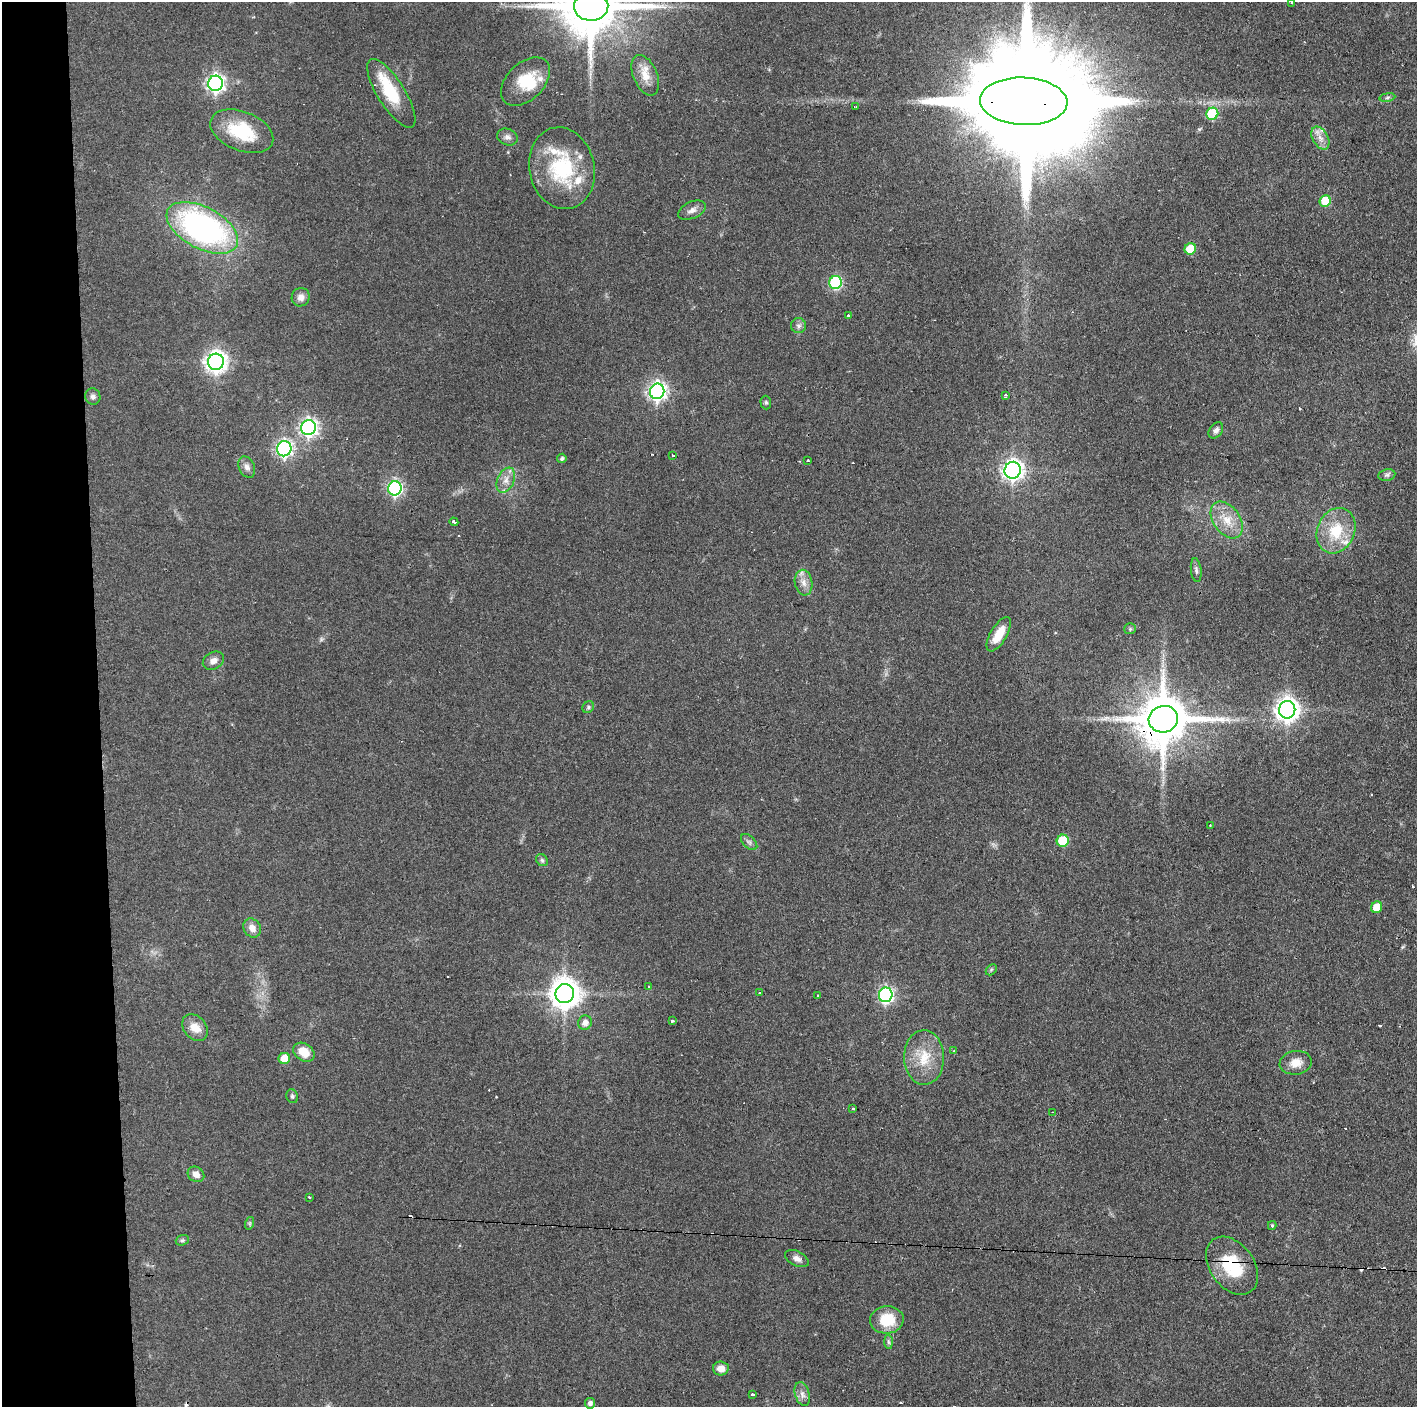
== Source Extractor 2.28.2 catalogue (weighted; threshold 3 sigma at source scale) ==
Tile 4 of 3 x 3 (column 1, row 2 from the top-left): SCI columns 3-1417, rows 1407-2811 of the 4251 x 4217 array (HDU 1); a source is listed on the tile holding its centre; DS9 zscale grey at full resolution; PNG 1419 x 1409 px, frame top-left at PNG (2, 2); each listed source drawn as its Kron ellipse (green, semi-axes under 4 px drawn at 4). Shown black and unused: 7% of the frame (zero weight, under 2 of 3 exposures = <1% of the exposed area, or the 3 px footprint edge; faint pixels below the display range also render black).
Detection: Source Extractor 2.28.2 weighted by HDU 2 'WHT'; one run over the whole footprint, this tile lists its part. Background 0.0909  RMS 0.0064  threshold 0.0287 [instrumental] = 3 sigma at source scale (4.5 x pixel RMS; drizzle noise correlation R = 1.50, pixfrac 1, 0.05/0.05 arcsec/px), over >= 5 px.
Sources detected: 103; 9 cosmic-ray / hot-pixel residue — neither listed nor drawn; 9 inside a brighter listed object's ellipse — not listed separately; the other 85 listed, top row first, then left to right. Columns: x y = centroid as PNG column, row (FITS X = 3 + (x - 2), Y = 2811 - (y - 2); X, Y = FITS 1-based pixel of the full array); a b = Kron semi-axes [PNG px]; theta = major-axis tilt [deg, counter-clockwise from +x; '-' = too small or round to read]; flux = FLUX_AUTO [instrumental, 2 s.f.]
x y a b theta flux
1292 3 3 2 - 0.74
591 6 17 14 2 4900
645 75 21 12 -67 9.5
525 81 29 18 45 21
215 83 7 7 - 230
391 93 39 13 -58 26
1387 97 8 4 9 1.2
1024 101 44 23 -2 37000
856 107 3 2 - 0.88
1212 114 6 6 - 47
242 131 33 19 -22 32
507 137 10 8 -21 2.7
1320 138 12 7 -60 4.7
562 168 41 32 -78 52
1325 201 6 5 - 20
692 210 15 8 24 3.8
202 228 39 21 -28 190
1190 249 6 5 - 18
836 283 6 6 - 73
301 297 9 9 - 3.9
848 316 3 3 - 1.3
798 326 7 7 - 2.1
216 362 8 8 - 420
657 391 8 7 - 260
1005 395 3 3 - 1.3
93 396 8 7 - 2.3
766 402 7 5 -88 1.1
308 428 7 7 - 230
1216 430 9 6 52 2.5
284 449 7 7 - 180
673 455 3 3 - 1.5
562 458 5 4 - 1.3
808 461 3 3 - 1.3
247 467 11 7 -66 3.2
1013 470 8 8 - 310
1387 475 8 6 9 1.9
506 480 13 8 66 5.2
395 488 7 7 - 130
1227 520 20 13 -55 12
454 522 4 3 - 8.1
1336 531 23 18 66 23
1196 570 12 5 -83 2
804 583 13 8 -81 5.2
1130 629 5 5 - 1
999 634 19 8 60 12
213 661 11 8 28 3.8
588 707 6 5 - 1.2
1287 710 9 8 - 510
1163 719 15 13 13 3600
1210 825 2 2 - 0.65
1063 841 6 6 - 26
749 842 10 6 -45 1.9
542 860 6 5 - 1.4
1377 907 6 5 - 14
252 928 10 8 -53 4.7
991 970 6 4 45 0.96
649 987 3 3 - 0.69
760 993 3 3 - 1.3
565 994 9 9 - 1000
886 995 7 6 - 160
818 996 3 3 - 1.6
672 1021 4 4 - 0.73
585 1023 7 6 - 3.7
195 1027 15 11 -49 7.8
954 1051 4 3 - 0.6
304 1052 11 8 -34 11
924 1057 27 20 -89 20
284 1058 6 5 - 11
1296 1063 16 11 9 7.7
292 1096 7 5 -67 1.4
853 1109 3 3 - 4.4
1053 1112 3 2 - 0.67
196 1174 9 7 -35 4.4
309 1197 3 2 - 0.88
250 1223 6 4 71 0.88
1272 1225 4 4 - 0.71
182 1240 7 5 21 1.2
797 1259 13 7 -27 3.3
1232 1266 32 22 -54 33
887 1320 17 13 4 19
888 1342 7 4 -88 1.2
721 1368 8 7 - 5.1
802 1394 12 7 -73 3.4
753 1395 3 3 - 3.4
590 1403 5 5 - 2.1
Overlapping masked pixels (flux is a lower limit): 3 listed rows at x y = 1024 101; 1163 719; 1232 1266
Isophote crosses this tile's border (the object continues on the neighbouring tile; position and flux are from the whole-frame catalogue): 3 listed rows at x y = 1292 3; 591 6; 1024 101